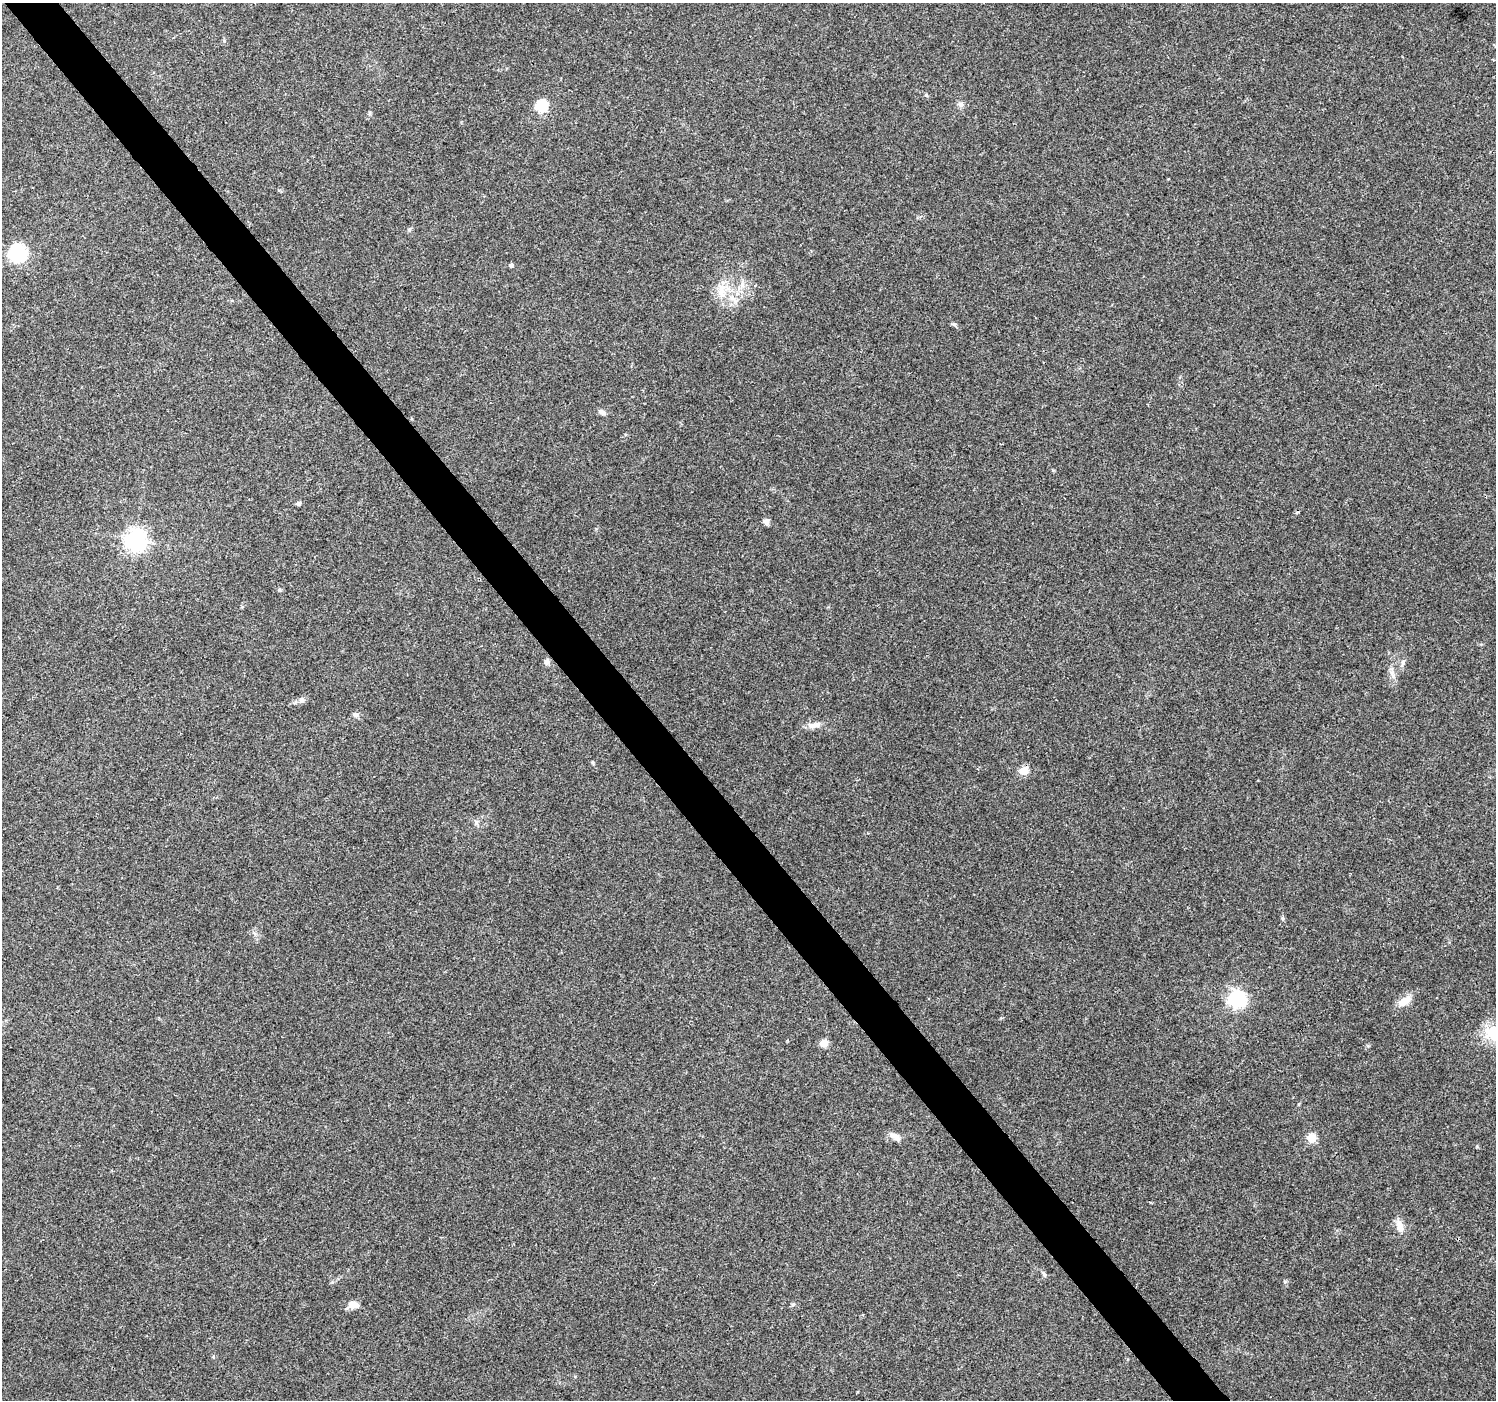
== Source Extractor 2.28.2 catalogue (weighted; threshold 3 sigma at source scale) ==
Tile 11 of 4 x 4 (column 3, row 3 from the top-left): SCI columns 2991-4484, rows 1535-2932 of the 5984 x 5930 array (HDU 1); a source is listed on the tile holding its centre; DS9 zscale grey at full resolution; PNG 1498 x 1402 px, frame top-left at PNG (2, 3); no overlay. Shown black and unused: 4% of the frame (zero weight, under 3 of 4 exposures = <1% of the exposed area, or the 3 px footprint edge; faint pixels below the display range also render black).
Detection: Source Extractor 2.28.2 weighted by HDU 2 'WHT'; one run over the whole footprint, this tile lists its part. Background 0.0621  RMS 0.004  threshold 0.0182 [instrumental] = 3 sigma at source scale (4.5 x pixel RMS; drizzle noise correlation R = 1.50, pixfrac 1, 0.0396/0.0396 arcsec/px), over >= 5 px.
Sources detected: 29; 1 cosmic-ray / hot-pixel residue — not listed; the other 28 listed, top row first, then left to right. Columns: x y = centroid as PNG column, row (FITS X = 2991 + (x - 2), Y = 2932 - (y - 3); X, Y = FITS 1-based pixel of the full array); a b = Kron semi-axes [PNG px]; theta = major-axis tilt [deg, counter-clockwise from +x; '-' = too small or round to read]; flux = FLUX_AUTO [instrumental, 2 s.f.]
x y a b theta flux
926 95 5 5 - 0.52
961 104 7 7 - 1.3
541 106 6 6 - 39
17 253 15 13 85 25
511 265 5 4 - 0.87
742 283 9 3 85 1.2
721 292 18 11 -75 6.1
602 412 10 6 -30 1.4
299 503 5 4 - 1.1
766 521 8 7 - 1.5
135 540 7 7 - 240
547 661 8 7 - 1.4
1403 662 7 6 - 1
1392 674 15 4 -59 1.6
301 700 9 7 73 1.4
355 715 8 6 0 1.1
815 725 19 7 14 2.9
1024 771 5 5 - 12
1236 998 7 7 - 110
1404 1001 19 9 35 4.7
1494 1034 31 20 -22 14
824 1043 7 6 - 4.8
895 1136 15 7 -25 2.6
1312 1138 5 5 - 15
1400 1226 18 9 -72 3.4
1044 1274 10 4 -63 0.86
793 1304 6 4 2 0.57
354 1305 12 8 -3 3.3
Isophote crosses this tile's border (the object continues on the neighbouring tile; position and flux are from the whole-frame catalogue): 1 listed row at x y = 1494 1034
Unlisted compact peaks at least as high as the median listed source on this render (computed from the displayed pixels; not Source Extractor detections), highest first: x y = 954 324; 1282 918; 1285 1281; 1368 1046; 1477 1146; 279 590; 476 822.